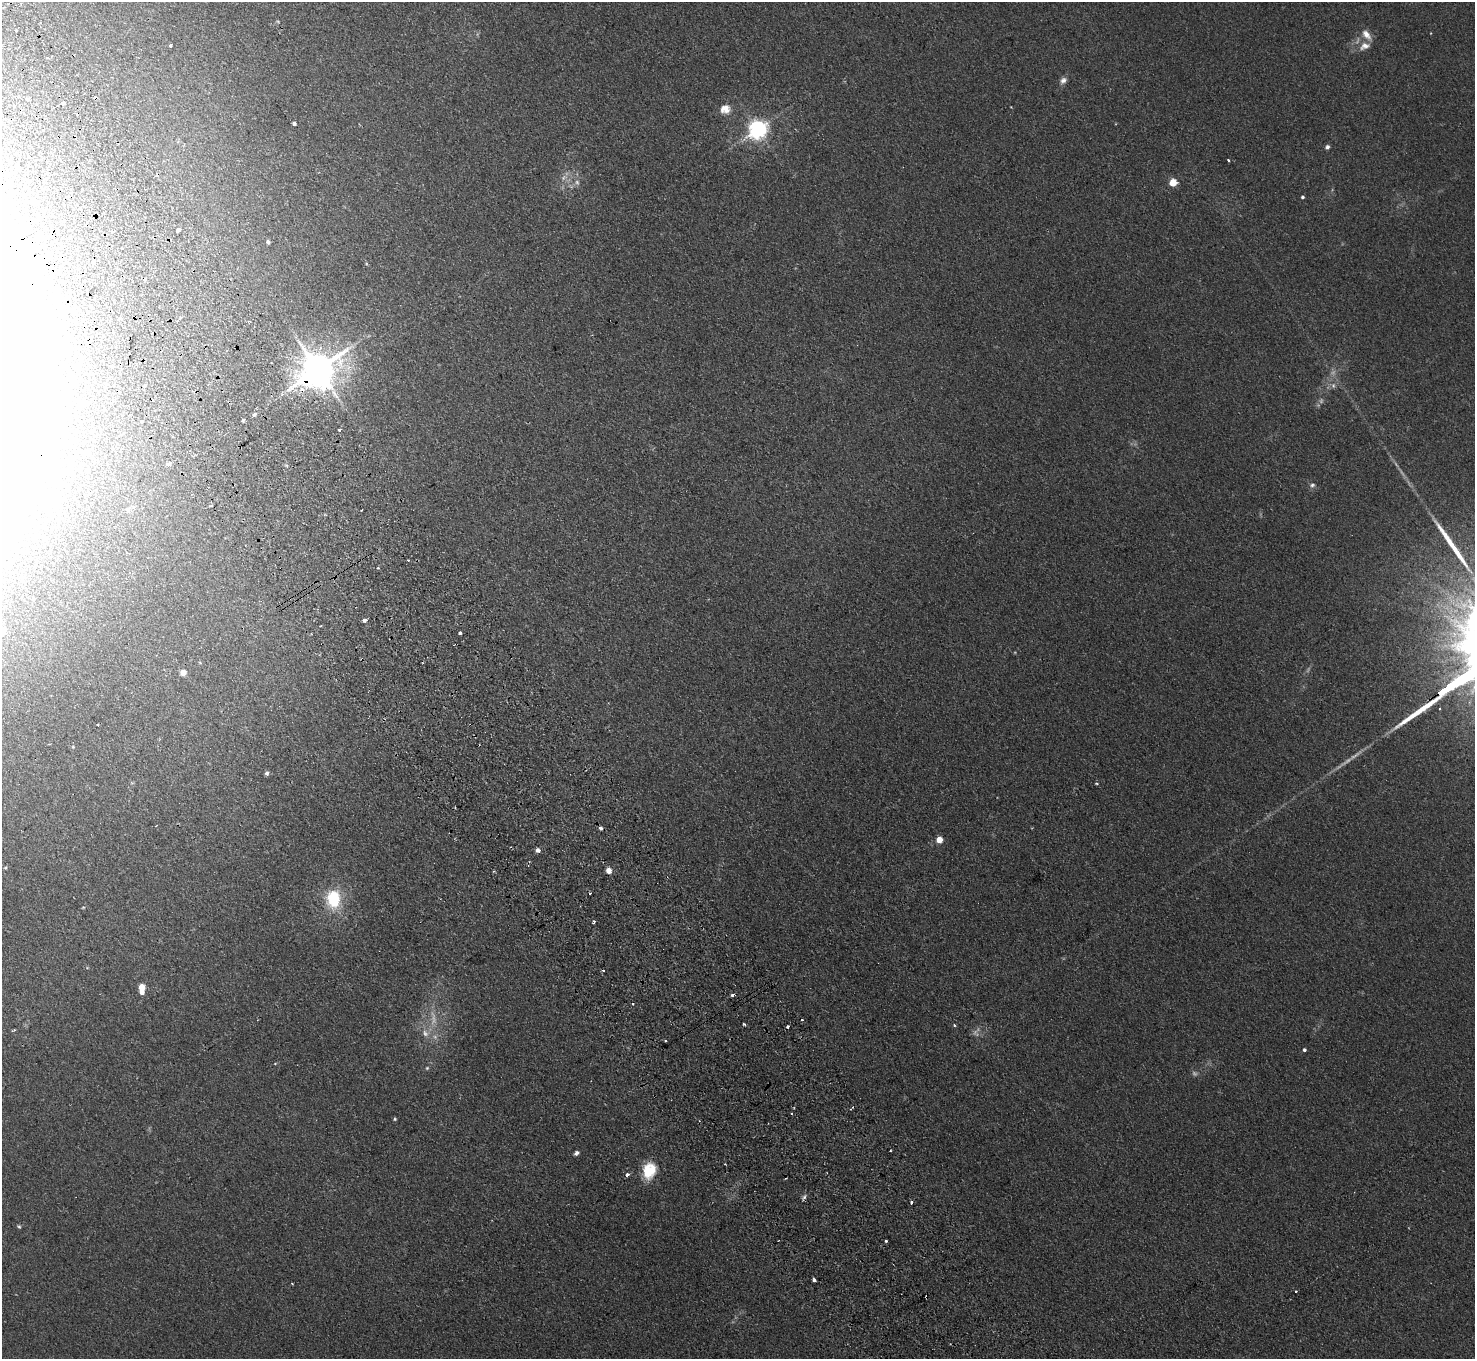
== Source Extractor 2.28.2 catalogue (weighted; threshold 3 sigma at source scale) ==
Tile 11 of 4 x 4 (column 3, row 3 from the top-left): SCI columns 2998-4470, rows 1693-3049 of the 5994 x 5961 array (HDU 1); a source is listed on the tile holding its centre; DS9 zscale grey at full resolution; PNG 1477 x 1361 px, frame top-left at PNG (2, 2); no overlay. Shown black and unused: <1% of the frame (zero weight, under 2 of 3 exposures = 3% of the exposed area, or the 3 px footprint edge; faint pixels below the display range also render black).
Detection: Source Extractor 2.28.2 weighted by HDU 2 'WHT'; one run over the whole footprint, this tile lists its part. Background 0.123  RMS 0.0096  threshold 0.0431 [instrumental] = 3 sigma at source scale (4.5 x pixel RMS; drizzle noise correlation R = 1.50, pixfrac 1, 0.05/0.05 arcsec/px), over >= 5 px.
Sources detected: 100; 6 too faint to see at this stretch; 5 inside a brighter object's white glare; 12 cosmic-ray / hot-pixel residue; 1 long thin detection or spike segment (spike, bleed or trail) — not listed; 2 inside a brighter listed object's ellipse — not listed separately; the other 74 listed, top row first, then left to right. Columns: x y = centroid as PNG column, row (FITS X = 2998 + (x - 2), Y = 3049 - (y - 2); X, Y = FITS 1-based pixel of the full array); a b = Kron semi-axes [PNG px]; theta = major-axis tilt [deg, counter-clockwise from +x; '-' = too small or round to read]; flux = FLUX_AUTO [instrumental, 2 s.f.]
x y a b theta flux
278 22 5 3 - 0.87
16 30 3 3 - 1.9
1366 35 15 8 -50 8
170 46 3 3 - 2.6
1365 46 16 10 23 9
1063 80 10 7 45 4
28 99 4 3 - 3.9
62 103 3 3 - 130
724 108 16 10 29 7.7
294 124 4 3 - 2.7
758 129 7 6 - 500
43 130 3 3 - 1.9
1327 147 5 5 - 2.4
30 157 3 2 - 0.8
1228 160 3 3 - 2.3
564 177 10 5 46 3.4
577 182 8 6 -73 3.1
1173 183 5 5 - 29
1302 197 4 4 - 1.6
178 230 4 4 - 6.5
268 242 4 3 - 1.6
93 261 3 3 - 27
120 319 5 3 - 6
111 366 3 3 - 2.1
318 369 11 10 - 2400
1333 386 8 6 -90 3.2
254 414 4 4 - 3.6
243 420 4 3 - 4.7
141 422 3 3 - 2
339 429 3 3 - 4.1
168 464 4 3 - 26
1312 485 8 6 6 2.5
128 510 6 4 -88 1.3
408 560 3 3 - 0.97
33 599 5 4 - 1.3
364 620 4 3 - 9.9
460 633 3 3 - 4
183 673 5 5 - 11
98 725 3 2 - 0.78
73 747 4 3 - 0.76
267 773 5 5 - 2.5
156 826 3 2 - 0.63
600 828 3 3 - 7.2
939 840 5 4 - 15
538 850 5 5 - 2.9
5 868 5 3 - 1
609 871 5 5 - 6.8
334 899 19 15 88 45
594 921 4 3 - 1.6
603 971 3 3 - 1.7
142 987 5 5 - 16
732 995 4 3 - 3.4
633 1003 3 3 - 2.5
744 1024 3 3 - 1.3
954 1025 5 3 - 0.86
788 1027 3 3 - 2.9
14 1030 3 3 - 1
665 1040 3 2 - 1
1304 1050 4 4 - 1.7
275 1063 4 3 - 0.74
427 1068 5 5 - 1.2
791 1114 3 2 - 1
395 1119 4 4 - 1.2
576 1153 6 4 33 2.7
649 1170 20 16 73 26
627 1175 3 3 - 18
804 1197 6 5 - 2.7
911 1202 4 3 - 1.8
19 1226 6 4 -47 1.2
886 1241 3 3 - 2.3
814 1280 4 3 - 2.1
292 1284 2 2 - 0.69
1296 1291 3 3 - 2.6
926 1297 3 2 - 1.1
Overlapping masked pixels (flux is a lower limit): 2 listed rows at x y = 318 369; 926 1297